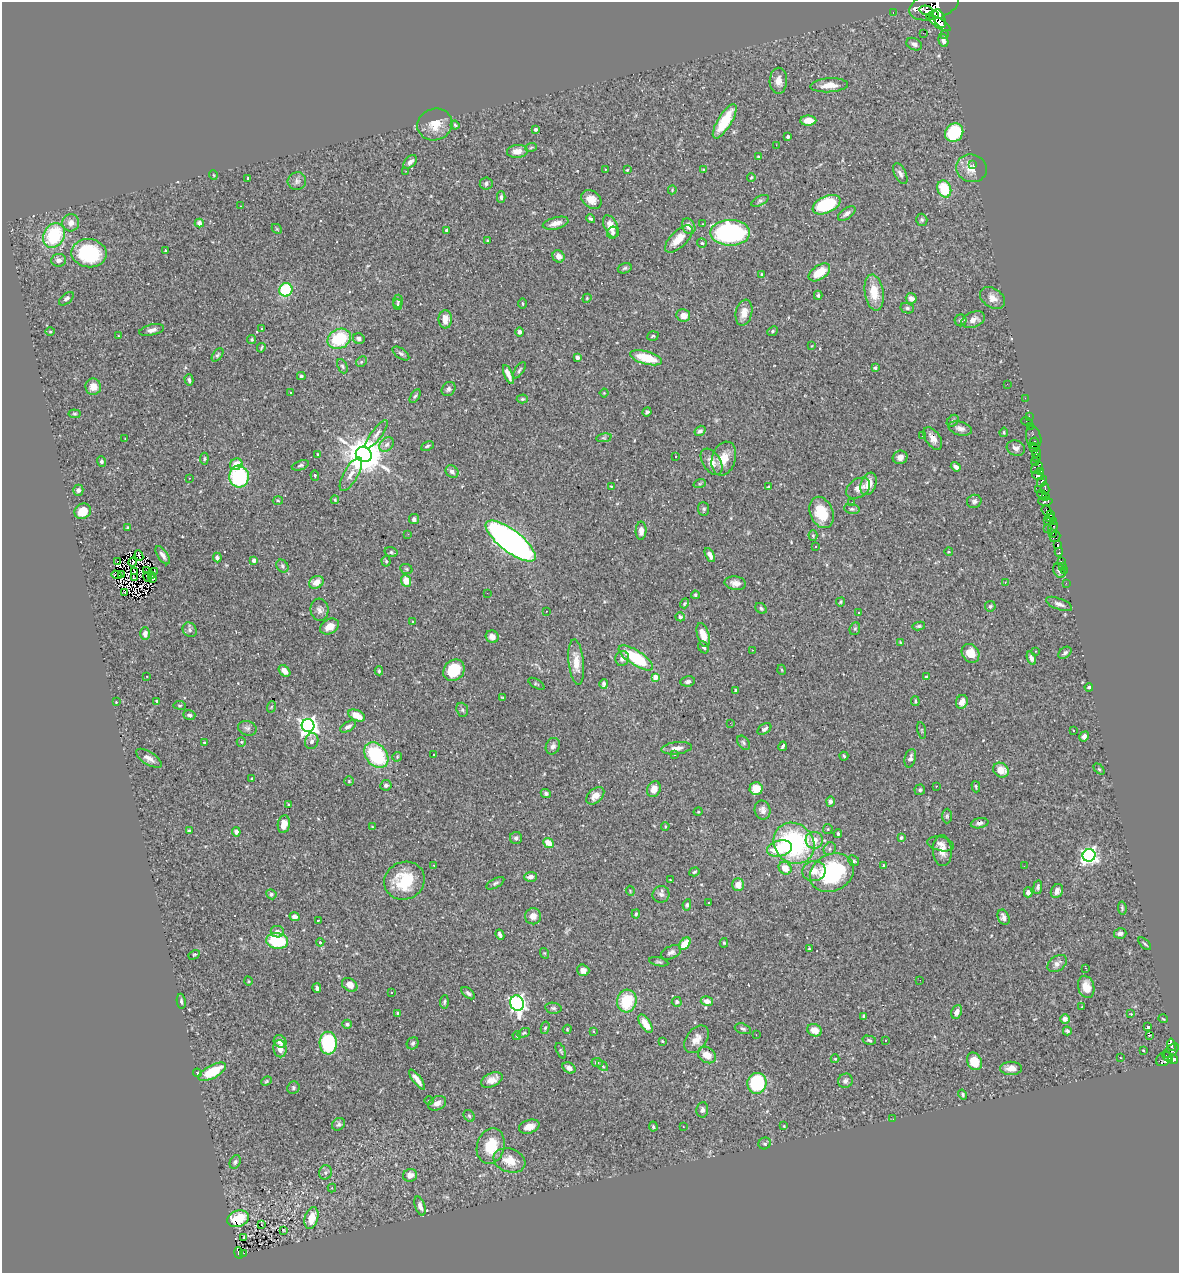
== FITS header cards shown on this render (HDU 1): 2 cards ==
NAXIS1  =                 1177
NAXIS2  =                 1271

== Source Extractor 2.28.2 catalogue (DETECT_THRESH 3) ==
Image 1177 x 1271 px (HDU 1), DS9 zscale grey, 1 PNG px = 1 image px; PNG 1181 x 1275 px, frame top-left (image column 1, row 1271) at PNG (2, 2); each listed source drawn as its Kron ellipse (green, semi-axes under 4 px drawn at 4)
Background 0.474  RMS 0.015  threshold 0.0436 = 3 sigma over >= 5 px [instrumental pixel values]
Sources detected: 474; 7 with non-positive FLUX_AUTO (blend fragments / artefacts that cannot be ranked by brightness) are neither listed nor drawn; the other 467 listed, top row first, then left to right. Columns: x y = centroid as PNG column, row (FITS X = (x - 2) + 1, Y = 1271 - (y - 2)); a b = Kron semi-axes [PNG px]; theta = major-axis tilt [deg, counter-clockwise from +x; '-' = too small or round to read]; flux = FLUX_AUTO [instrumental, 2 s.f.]
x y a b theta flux
934 5 26 14 18 4300
926 11 7 4 -13 1100
893 13 3 2 - 12
933 16 6 4 16 1200
940 19 10 5 -66 3700
940 23 12 4 -32 3300
923 33 2 2 - 0.52
945 34 3 3 - 16
943 40 7 5 -71 3.6
914 44 8 6 -26 4.2
778 81 13 8 88 7.6
829 85 19 7 4 10
725 121 19 7 58 38
808 121 8 5 1 12
435 125 18 15 21 16
455 125 4 4 - 1.3
535 129 4 4 - 2.1
954 132 10 8 47 56
788 137 4 3 - 2.8
776 145 2 2 - 11
531 147 6 3 20 1.1
517 151 10 6 7 6.9
758 157 4 3 - 1
410 162 8 5 44 3.9
973 164 3 2 - 3.4
971 168 15 13 -16 11
605 169 3 2 - 1.3
703 169 4 3 - 0.98
627 170 3 3 - 1.1
406 171 3 2 - 2
900 174 11 5 -63 3.9
213 175 5 3 - 0.75
751 177 4 3 - 1
248 178 3 2 - 0.92
297 181 9 9 - 3.9
486 183 6 6 - 2.6
944 189 9 6 -70 37
672 190 4 3 - 0.85
501 197 6 4 -89 2.1
591 199 11 8 -35 9.4
760 201 9 4 27 2.4
826 205 15 8 25 60
240 206 2 2 - 0.52
847 213 10 5 35 3.9
591 219 4 3 - 1.4
922 220 6 5 - 1.7
71 223 8 8 - 6.2
199 223 4 4 - 4.2
556 223 13 6 14 7.6
702 224 3 2 - 1.1
611 226 12 6 -64 12
689 226 8 6 -60 5.5
277 229 5 4 - 1.1
447 230 4 3 - 2.2
613 232 6 5 - 2.4
730 233 20 13 0 150
54 235 13 10 62 63
679 239 17 8 45 16
488 241 3 3 - 1.7
702 243 5 4 - 1.3
166 251 3 3 - 1.3
89 253 18 14 -8 74
558 256 6 5 - 5
59 260 7 6 - 3.6
625 268 7 5 18 1.8
819 272 12 7 34 20
761 274 4 3 - 0.86
286 290 7 6 - 47
874 293 18 9 -82 19
818 295 4 3 - 1.7
587 298 5 3 - 0.87
911 298 5 5 - 4.3
993 298 14 9 -34 8.4
66 299 9 5 40 2.9
398 301 6 5 - 1.8
523 304 5 3 - 1
398 305 5 3 - 1
907 308 7 5 -15 2.1
744 313 13 8 77 8
683 315 7 6 - 8.8
445 319 9 6 -89 11
961 320 6 6 - 2.3
973 320 12 7 21 7.2
262 329 3 3 - 1.1
152 330 13 5 12 4.9
772 331 6 4 42 1.7
50 332 5 3 - 0.83
519 332 4 4 - 3.3
118 336 3 2 - 1.7
653 336 6 4 18 1.6
252 339 4 4 - 1.3
339 339 12 9 26 50
359 339 6 5 - 2.9
812 346 3 2 - 0.67
261 348 5 3 - 1.2
401 353 9 5 -36 2.3
218 355 8 4 52 1.7
577 357 4 3 - 3.2
646 358 16 6 -15 30
361 362 6 4 46 1.6
342 366 8 5 -66 2.1
875 368 4 3 - 1.8
519 370 9 4 57 1.8
508 374 10 4 -67 7
301 376 4 3 - 1.4
189 380 6 4 -74 2
1007 384 3 2 - 0.84
93 387 8 8 - 9.6
449 389 8 6 50 3
291 392 4 2 - 0.7
604 393 4 4 - 0.94
415 396 8 4 58 1.8
1025 398 2 2 - 7.9
522 399 5 4 - 1.4
647 412 4 3 - 2
75 414 6 4 -5 1.2
1029 416 2 2 - 7.6
953 421 7 5 45 2.1
1027 421 6 3 -16 81
1031 426 3 2 - 25
960 428 12 7 -15 5
700 431 6 4 34 2.5
1004 432 5 3 - 1.5
376 434 17 5 53 4.8
923 436 3 3 - 1.6
604 438 8 4 8 1.5
933 438 13 7 -55 6.4
1034 438 12 7 -76 97
125 439 3 2 - 0.66
1034 442 4 3 - 380
387 444 8 6 45 4.1
427 446 7 3 26 1.4
1034 447 5 3 - 450
1016 448 9 7 -20 3.8
1036 453 4 3 - 310
318 454 3 2 - 0.72
364 454 8 7 - 3000
676 456 3 2 - 1.3
900 457 7 6 - 4.9
1036 457 3 2 - 49
204 459 6 4 84 1.2
724 459 17 12 73 14
101 461 5 4 - 2.5
711 462 14 9 -57 8.5
1035 462 4 3 - 19
236 464 6 5 - 11
300 465 9 4 19 2.2
956 467 5 4 - 4
1037 468 7 5 43 200
1040 471 4 3 - 130
452 472 7 5 -37 3.7
351 474 19 7 60 7.3
239 476 11 10 - 76
315 476 5 4 - 1.3
1038 476 6 3 -15 580
189 478 3 2 - 0.66
1042 481 6 3 52 460
700 483 6 4 20 1.4
868 484 11 7 69 13
611 486 3 2 - 0.67
768 487 3 2 - 0.85
858 488 13 9 34 6.7
1038 489 3 3 - 350
1045 489 6 3 -79 200
78 490 5 5 - 3.6
1042 495 5 3 - 220
1045 497 4 3 - 140
335 500 4 4 - 1
278 501 5 3 - 1
974 501 7 6 - 2.7
1045 501 7 4 -2 500
852 503 3 2 - 0.76
704 509 7 5 -82 2.1
852 509 8 5 -9 2
1046 510 5 3 - 280
83 511 8 7 - 14
821 512 16 11 -67 28
1051 515 3 2 - 210
1050 518 4 3 - 88
414 519 5 5 - 2.8
1047 521 3 2 - 130
1053 521 3 3 - 18
1053 527 6 3 62 40
127 528 3 3 - 1.6
1047 528 2 2 - 6.6
641 531 9 5 89 6.1
1053 533 3 2 - 17
408 534 2 2 - 0.49
813 536 5 4 - 1.3
1055 537 6 4 55 53
511 541 30 11 -38 520
1057 544 4 3 - 460
815 547 3 3 - 2.8
391 552 6 5 - 2
949 552 4 3 - 0.82
1059 552 4 3 - 64
163 555 10 5 -55 4.5
710 555 7 4 -63 4.3
139 556 5 2 - 1.2
217 557 5 4 - 4
254 560 4 4 - 3.8
386 561 5 4 - 1.4
1061 561 3 3 - 44
118 562 2 2 - 0.5
133 562 4 2 - 0.93
282 566 7 5 -54 2
1063 566 2 2 - 4.8
406 569 6 5 - 1.6
146 571 2 2 - 0.96
154 571 2 2 - 0.68
1059 571 8 5 -59 2.7
1064 571 3 2 - 14
135 572 3 3 - 0.46
121 574 4 2 - 0.59
116 575 5 2 - 1.3
151 575 3 2 - 1
148 577 5 2 - 1.5
134 578 3 3 - 1.5
153 579 2 2 - 0.52
406 581 6 5 - 12
316 582 8 6 29 10
1005 582 4 4 - 0.85
735 583 11 6 -8 5.8
1066 583 2 2 - 4.8
125 593 3 2 - 0.74
487 593 2 2 - 4.4
695 595 4 3 - 1.7
841 602 5 3 - 1.3
684 603 5 4 - 1.4
1059 604 14 5 -21 4.1
990 606 5 5 - 1.6
761 608 6 4 -40 1.7
319 610 11 9 -83 4.8
546 611 2 2 - 0.61
859 612 3 2 - 0.74
680 617 5 4 - 1.7
412 621 2 2 - 0.91
919 626 6 4 9 1.4
329 627 10 7 29 9.4
855 629 6 5 - 1.7
190 630 8 6 -53 2.4
145 634 6 5 - 4.6
703 635 12 6 -73 14
492 637 6 6 - 5.8
900 642 4 2 - 0.63
704 647 6 5 - 2.4
752 650 2 2 - 0.88
1035 651 3 2 - 0.55
970 653 10 8 -54 12
1065 653 7 5 40 2.9
622 658 7 6 - 4.7
636 658 20 7 -33 55
1031 658 7 4 -71 3.3
576 662 23 7 -84 14
454 670 11 10 - 32
782 670 5 3 - 0.92
284 671 7 4 -45 7.7
379 671 4 4 - 1.4
147 676 2 2 - 0.86
655 677 4 4 - 17
926 677 4 3 - 1.6
688 681 7 5 8 2.5
536 684 9 3 -31 1.4
604 684 5 4 - 2.1
1089 687 4 4 - 1.7
735 690 3 3 - 0.9
503 698 4 3 - 1
157 701 4 4 - 1.5
915 701 5 3 - 1.2
116 702 2 2 - 0.69
962 702 7 6 - 7.2
180 705 6 3 -7 1.1
271 707 6 3 71 1
462 710 7 5 -69 1.9
189 715 6 4 -17 2.4
357 716 9 5 -25 15
730 723 2 2 - 1.6
308 726 6 6 - 510
348 727 9 4 30 3.6
247 728 9 7 -17 3.1
764 729 8 5 34 3.2
922 730 8 3 -77 1.3
1073 730 3 3 - 2.5
1084 736 5 4 - 2.9
312 741 8 6 73 3.5
241 742 5 4 - 1.1
205 743 4 3 - 1.3
743 743 8 5 -52 2.1
553 746 8 7 - 3.4
783 746 5 3 - 1.8
677 748 15 6 6 6.5
675 754 3 3 - 1.8
376 755 14 10 -50 75
434 755 3 3 - 1.4
844 756 4 4 - 1.3
397 757 5 4 - 1.5
149 758 15 6 -32 6.1
910 758 9 5 75 3.7
1099 769 6 4 -44 1.3
1001 770 8 7 - 12
252 778 3 2 - 0.71
349 781 4 4 - 1.2
386 785 5 5 - 2.8
936 786 2 2 - 0.68
976 787 6 4 -74 1.1
654 789 8 6 65 7.7
756 789 6 6 - 15
920 790 5 5 - 1.7
546 793 5 4 - 2.1
595 796 10 6 42 8.1
830 801 5 4 - 2.8
289 804 3 3 - 1.1
763 810 9 8 - 4.8
698 812 5 3 - 0.83
947 816 7 5 90 1.6
980 823 9 5 12 2.8
284 824 9 6 80 7.6
372 826 4 2 - 0.69
665 826 4 3 - 0.96
828 829 5 5 - 1.3
189 831 3 3 - 1.2
236 832 4 4 - 3.1
838 833 4 4 - 2.3
901 837 4 3 - 1.3
516 838 6 6 - 3.2
814 840 8 8 - 8.8
548 843 5 4 - 14
794 843 22 19 -46 140
941 844 13 7 -13 5.1
780 849 13 8 14 37
830 849 7 5 50 2.3
942 851 15 9 -86 10
1089 855 6 6 - 370
854 861 6 5 - 1.8
434 865 3 2 - 1.8
884 865 4 3 - 1
1024 866 3 2 - 0.72
785 868 7 6 - 12
814 871 11 10 - 10
694 872 5 4 - 1.5
832 873 23 18 27 100
530 877 6 5 - 4.1
670 880 3 3 - 0.71
404 881 20 18 24 42
495 883 10 4 29 2.3
738 885 6 6 - 8.7
1038 887 7 4 81 2.3
630 891 5 4 - 1.1
1057 891 7 5 61 4.8
1028 892 5 4 - 3.8
271 894 5 5 - 1.9
661 894 8 8 - 3.7
708 902 3 2 - 1.6
687 905 5 4 - 1.8
1122 908 6 4 -82 1.4
636 914 4 4 - 1.4
533 916 8 8 - 7
294 917 5 4 - 5.8
1004 917 8 5 -68 4.2
318 921 3 2 - 0.81
277 932 6 5 - 4.6
1120 933 6 5 - 3
500 935 5 3 - 2.6
277 941 11 8 -6 50
320 942 4 3 - 1.2
724 943 4 4 - 1.2
685 944 7 5 49 18
1145 944 8 3 -45 1.4
809 949 3 3 - 1.5
671 952 11 6 25 3.5
544 953 5 3 - 0.88
194 955 6 4 28 1.1
659 962 10 3 -12 1.6
1057 964 11 7 36 4.5
1086 968 3 2 - 0.85
583 970 6 5 - 5.3
920 980 3 2 - 0.83
248 981 5 3 - 0.71
350 985 8 6 -34 7.5
1086 987 11 8 -75 13
317 988 5 3 - 3.1
391 992 2 2 - 0.61
468 993 8 4 -39 2.4
181 1001 7 4 -83 2
627 1001 11 9 77 39
707 1001 6 4 -14 7.1
444 1002 7 4 87 1.7
677 1002 5 5 - 1.8
517 1003 8 6 -76 330
1082 1007 3 3 - 1.1
553 1008 8 5 -9 2.1
957 1012 7 5 66 6
398 1013 4 3 - 3.3
1131 1014 3 2 - 0.71
864 1016 3 3 - 1.6
1065 1019 5 4 - 4.9
1163 1019 5 3 - 0.73
347 1024 4 4 - 2.8
645 1024 10 5 -56 13
1147 1026 3 3 - 140
545 1028 6 4 77 1.6
567 1029 4 4 - 0.96
743 1029 8 5 -17 2
815 1030 7 6 - 11
594 1031 4 2 - 0.84
1067 1031 4 3 - 1.8
524 1033 7 4 27 1.4
756 1035 2 2 - 0.43
517 1036 4 3 - 1.1
1149 1036 3 2 - 0.75
696 1039 15 10 54 8.8
869 1040 7 4 -12 1.7
885 1040 2 2 - 0.72
280 1041 7 5 -43 6.5
662 1041 3 2 - 0.76
328 1043 11 8 -86 75
413 1043 6 5 - 2
1171 1045 6 4 -80 210
280 1049 8 6 -80 7.7
1143 1050 4 2 - 0.71
561 1051 8 3 -65 1.4
1171 1051 9 5 45 240
707 1055 9 7 -35 11
1167 1056 6 2 -40 180
1120 1058 3 2 - 1
835 1059 4 4 - 0.91
1164 1059 8 6 36 270
1173 1059 5 4 - 520
974 1061 9 7 -65 21
597 1062 6 4 -9 1.8
602 1066 6 4 -41 1.4
569 1068 7 5 -33 4.6
1011 1068 11 6 0 7
212 1072 15 6 28 29
197 1073 4 3 - 1
417 1079 12 4 -52 6.1
492 1080 11 6 24 8.6
266 1081 5 4 - 1.3
845 1081 7 7 - 3.5
757 1083 10 9 - 62
293 1088 6 5 - 2
963 1094 5 4 - 1.6
429 1100 5 3 - 0.91
437 1103 9 6 28 5.8
702 1110 7 6 - 3.5
469 1116 6 5 - 1.6
893 1119 2 2 - 3.3
339 1124 7 5 42 2.4
784 1126 3 2 - 0.7
529 1127 10 6 18 8.2
653 1127 5 4 - 1.7
683 1127 3 2 - 0.58
765 1143 6 5 - 2.1
491 1146 18 13 75 27
509 1160 16 11 -19 15
235 1162 7 5 64 2.2
325 1172 7 6 - 2.6
410 1175 7 6 - 6
332 1188 4 4 - 0.89
420 1206 10 5 -71 5.2
311 1218 11 6 75 13
238 1219 11 8 16 30
261 1224 3 2 - 1
283 1230 3 2 - 0.57
243 1237 3 2 - 1.8
238 1253 6 4 -79 59
244 1253 3 2 - 1.7
At the frame edge (FLAGS 8, measured only in part): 1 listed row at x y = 934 5
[7 non-positive-flux detections neither listed nor drawn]